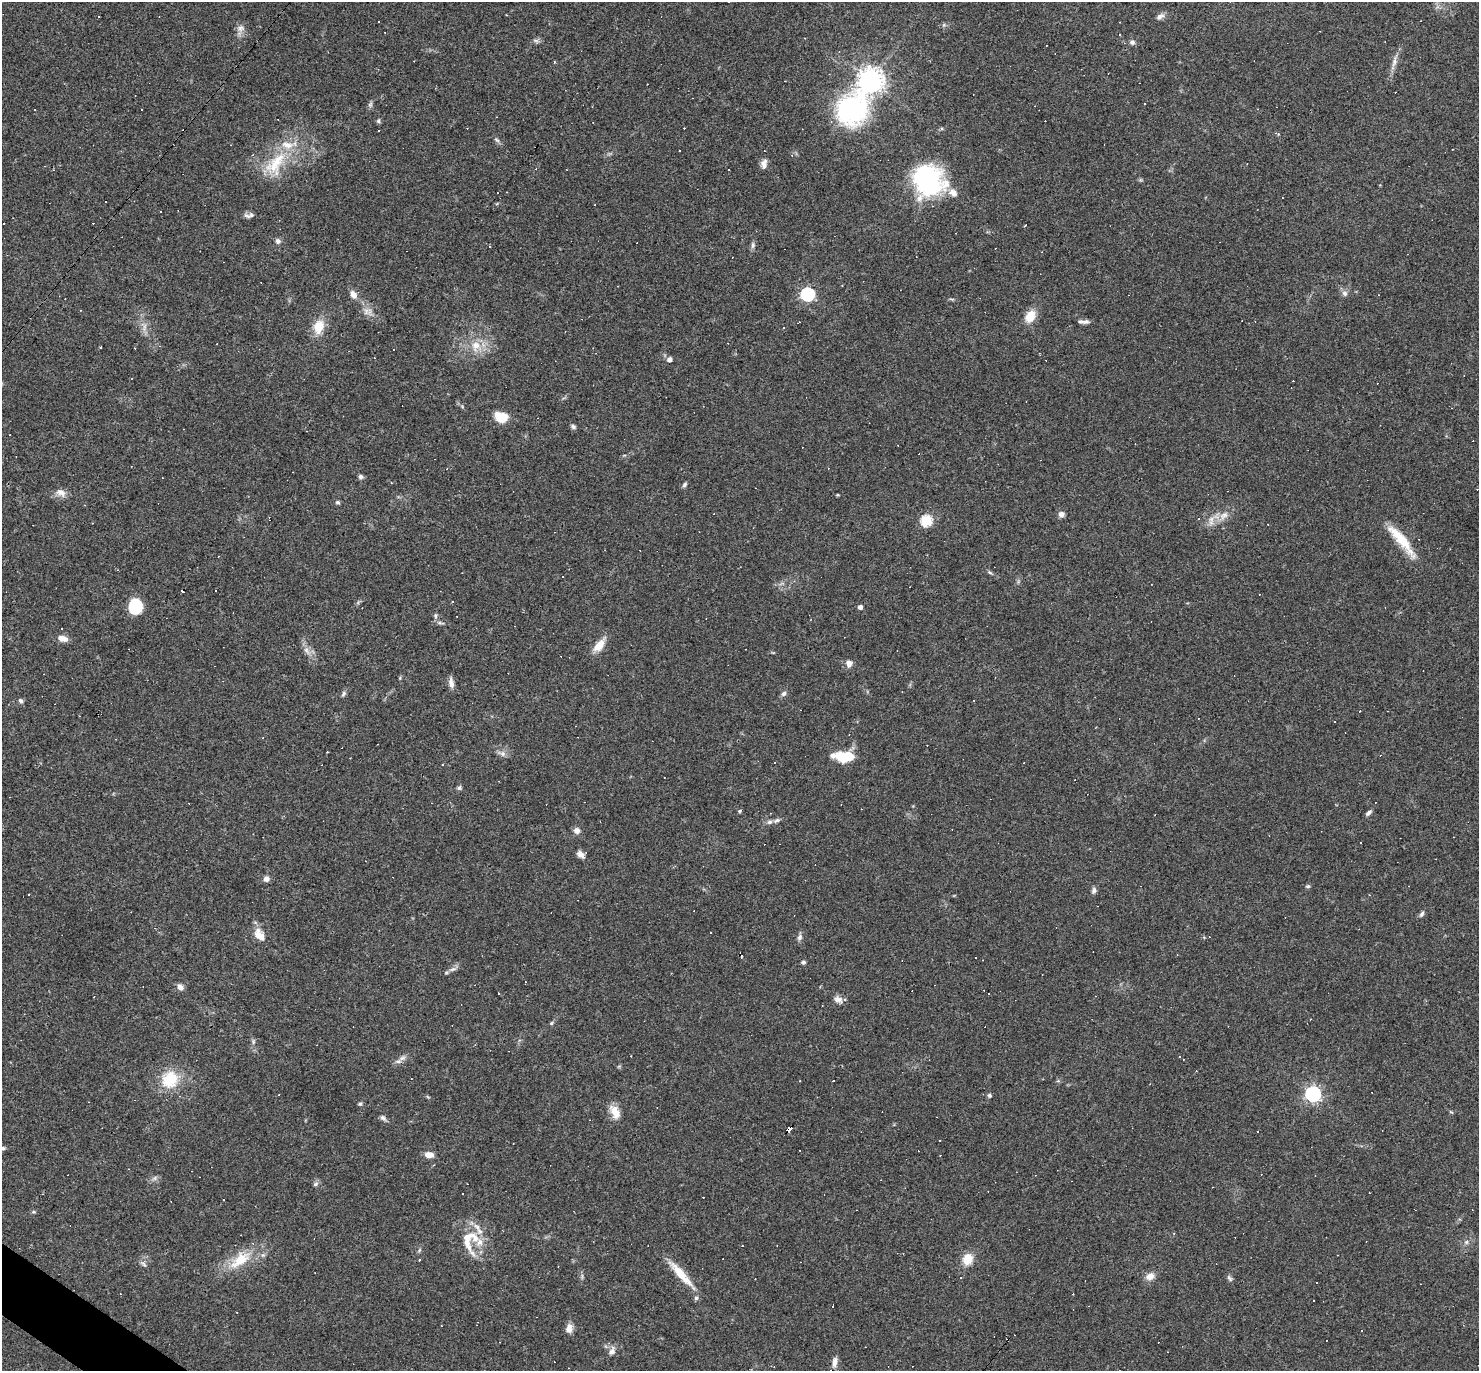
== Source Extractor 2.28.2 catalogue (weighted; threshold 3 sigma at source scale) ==
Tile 7 of 4 x 4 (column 3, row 2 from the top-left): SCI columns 2955-4431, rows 2887-4255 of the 5908 x 5913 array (HDU 1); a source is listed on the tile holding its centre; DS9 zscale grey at full resolution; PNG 1481 x 1373 px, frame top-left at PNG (2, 2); no overlay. Shown black and unused: <1% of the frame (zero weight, under 3 of 4 exposures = <1% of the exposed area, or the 3 px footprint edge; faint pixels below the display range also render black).
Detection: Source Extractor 2.28.2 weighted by HDU 2 'WHT'; one run over the whole footprint, this tile lists its part. Background 0.0489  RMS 0.0047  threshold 0.0211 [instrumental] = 3 sigma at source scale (4.5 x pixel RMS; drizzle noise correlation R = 1.50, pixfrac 1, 0.05/0.05 arcsec/px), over >= 5 px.
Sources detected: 218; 1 too faint to see at this stretch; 82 cosmic-ray / hot-pixel residue — not listed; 11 inside a brighter listed object's ellipse — not listed separately; the other 124 listed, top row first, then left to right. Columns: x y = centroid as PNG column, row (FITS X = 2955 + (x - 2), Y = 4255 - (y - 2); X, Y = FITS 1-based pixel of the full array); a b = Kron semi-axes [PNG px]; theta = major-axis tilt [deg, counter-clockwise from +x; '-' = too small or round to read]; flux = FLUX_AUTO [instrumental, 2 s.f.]
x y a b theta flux
1160 16 11 6 32 1.8
99 17 3 2 - 0.44
944 25 6 4 -73 0.66
240 28 11 9 12 2.4
1119 35 3 2 - 0.53
536 41 9 5 -23 1.1
1132 42 7 6 - 1.3
1046 46 3 2 - 0.46
1394 61 16 6 76 2.9
554 62 3 2 - 0.72
870 80 8 7 - 490
370 104 8 6 88 1.1
35 109 3 3 - 3.6
141 109 3 3 - 31
852 110 39 31 61 67
378 121 6 5 - 0.85
1276 133 6 3 -23 0.69
497 140 9 4 -35 1
275 164 43 21 56 22
764 164 11 7 78 2.4
536 169 4 3 - 0.37
928 180 33 30 -48 60
507 192 2 2 - 0.41
247 216 9 5 -37 1.3
278 241 7 6 - 1.3
753 245 9 5 89 1.2
842 285 3 2 - 0.27
1345 293 9 7 -86 1.7
807 294 6 6 - 83
353 295 11 7 -61 3
952 299 8 3 -5 0.66
366 311 10 10 - 2.9
1030 316 15 10 58 7.3
799 322 3 2 - 0.49
1085 322 11 6 9 1.8
319 327 15 11 72 9.1
476 346 15 12 79 6.7
100 347 3 3 - 1
670 359 5 5 - 2
501 417 14 10 -17 8.9
573 426 7 5 -33 1.1
361 477 6 6 - 1.1
391 483 3 3 - 0.41
684 485 7 5 48 1
61 492 14 9 -28 3.3
837 495 5 3 - 0.42
338 502 6 5 - 0.78
1061 514 7 6 - 1.9
1224 515 15 9 40 4.3
926 520 6 5 - 42
1401 540 47 10 -50 14
218 557 3 2 - 0.28
989 572 7 4 -31 0.75
135 606 14 12 73 19
860 607 4 4 - 2.1
435 616 7 5 -88 1
706 618 2 2 - 0.24
63 638 12 6 -15 3.8
599 645 18 8 52 6.4
306 650 11 7 -47 2.5
849 663 9 8 - 2.6
451 683 13 6 -84 2.8
343 694 7 5 56 1
784 694 8 6 44 1.2
21 701 6 5 - 1
1334 722 3 2 - 0.42
502 753 12 7 -20 2.1
844 756 20 9 -5 17
443 764 3 2 - 0.35
459 788 7 6 - 0.93
739 811 5 4 - 0.62
1369 813 9 5 42 1.2
1155 815 3 2 - 0.4
769 822 8 6 16 1.4
577 830 8 7 - 2.2
1360 843 3 2 - 0.65
580 854 10 7 -41 2.3
266 879 6 6 - 2.3
1308 886 6 5 - 0.75
1094 890 8 6 73 1.4
29 894 2 2 - 0.34
1422 914 8 5 63 1.2
259 935 18 10 -56 5.4
800 937 9 6 69 1.5
976 958 3 2 - 0.59
803 962 5 4 - 0.92
453 969 12 5 26 1.8
180 987 8 6 -53 2.2
989 994 2 2 - 0.3
94 997 3 2 - 0.31
838 999 12 8 -23 2.4
551 1023 5 4 - 0.64
253 1042 7 5 -72 0.99
398 1061 10 6 12 1.8
170 1079 16 14 46 18
800 1081 3 2 - 0.31
1313 1094 6 6 - 140
989 1095 5 5 - 0.85
89 1102 3 2 - 0.38
360 1104 6 4 21 0.68
615 1112 17 10 -62 6
383 1118 10 5 -41 1.3
789 1129 6 3 52 53
3 1148 6 4 9 0.89
429 1155 9 6 -11 3.6
155 1178 7 4 71 0.92
315 1184 8 5 28 1
223 1199 2 2 - 0.4
33 1212 6 4 -2 0.72
1174 1233 3 3 - 0.49
467 1238 39 26 -78 15
1466 1242 6 5 - 0.95
419 1250 6 4 71 0.67
968 1259 15 12 60 6.7
240 1260 34 16 38 15
419 1260 3 3 - 0.67
144 1264 9 5 -45 1.2
681 1274 47 8 -48 11
1150 1276 11 9 40 3.5
1229 1278 9 5 -53 1.1
1316 1282 3 3 - 0.62
569 1328 13 8 75 3.1
611 1351 13 7 65 2.3
835 1362 13 6 82 2.7
Overlapping masked pixels (flux is a lower limit): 1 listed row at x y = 789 1129
Isophote crosses this tile's border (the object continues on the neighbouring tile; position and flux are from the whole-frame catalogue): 1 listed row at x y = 3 1148